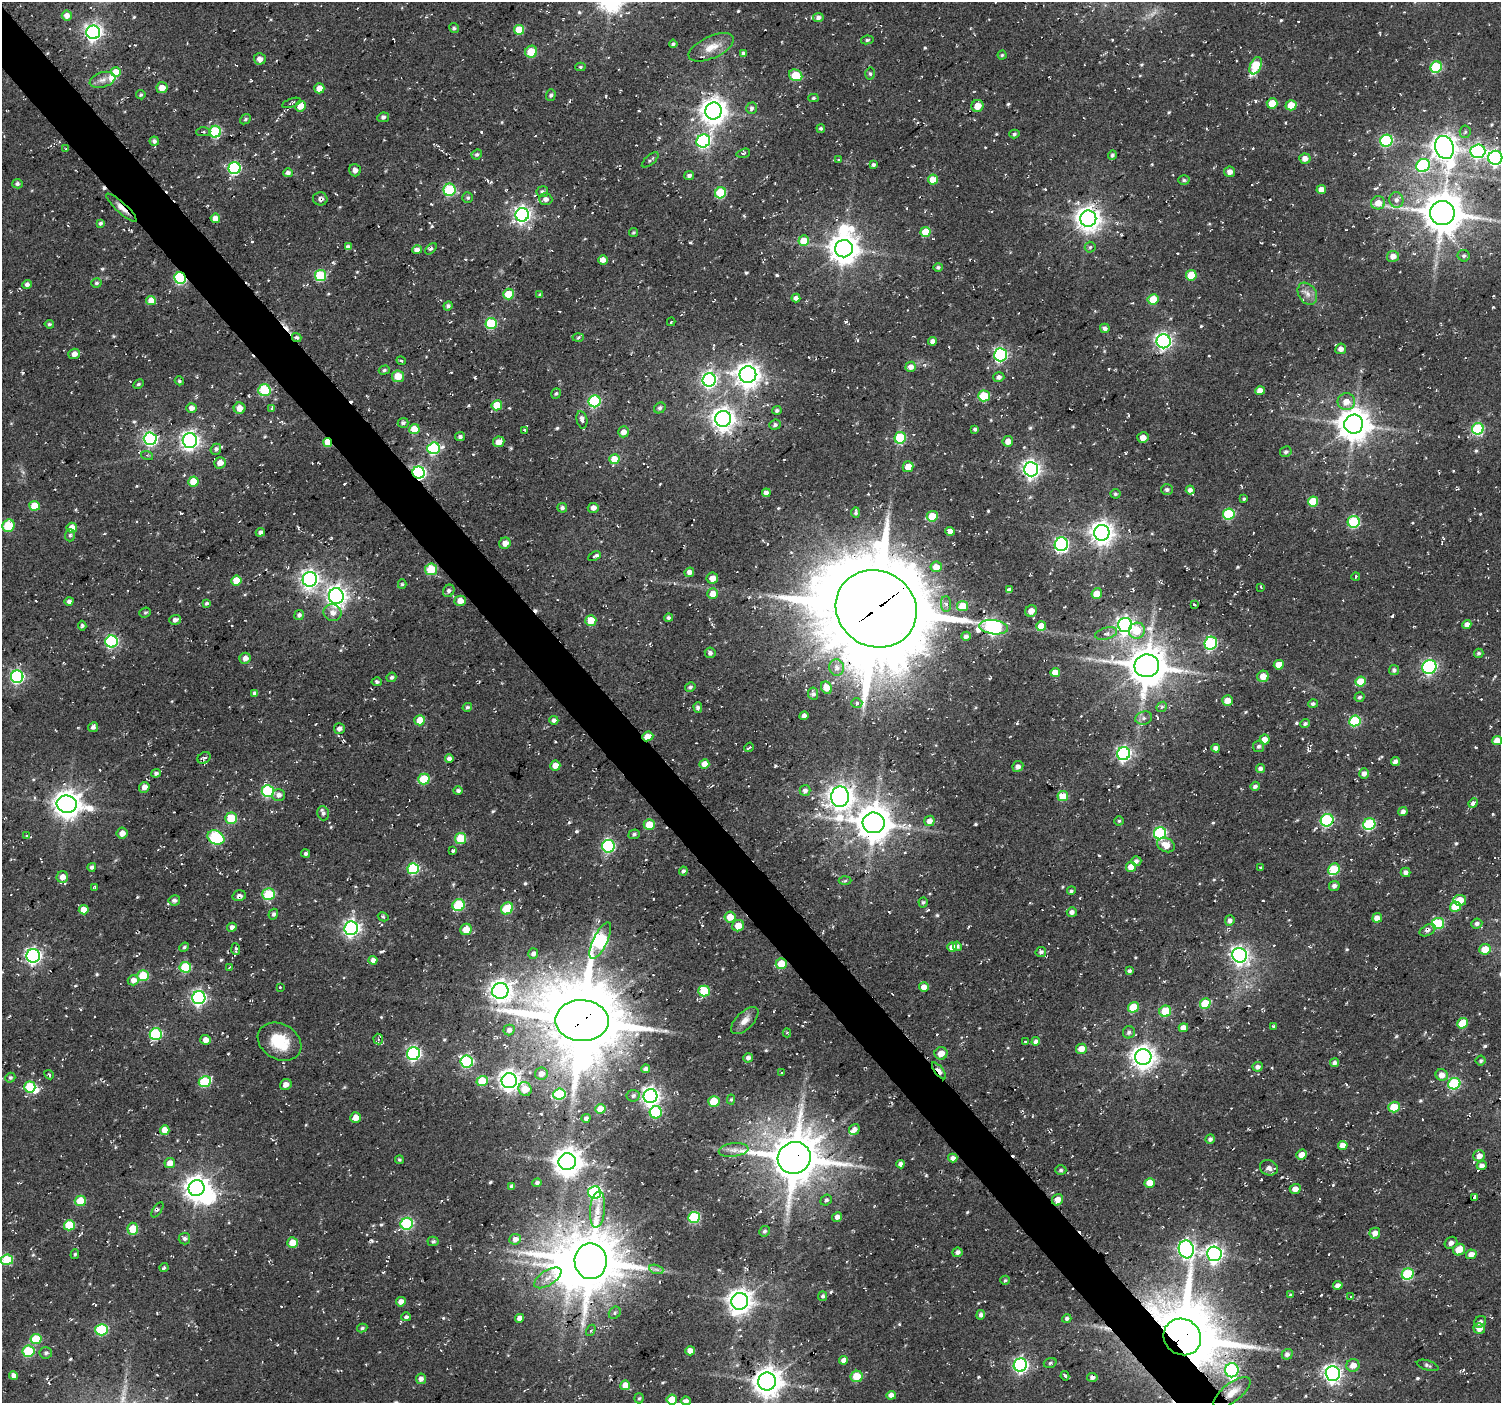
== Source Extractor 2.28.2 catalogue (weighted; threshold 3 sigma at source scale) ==
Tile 11 of 4 x 4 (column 3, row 3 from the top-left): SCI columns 3007-4505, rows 1622-3022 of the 6026 x 5979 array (HDU 1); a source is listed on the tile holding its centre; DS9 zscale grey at full resolution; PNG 1503 x 1405 px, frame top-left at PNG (2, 2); each listed source drawn as its Kron ellipse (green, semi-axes under 4 px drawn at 4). Shown black and unused: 3% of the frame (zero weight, under 2 of 3 exposures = <1% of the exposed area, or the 3 px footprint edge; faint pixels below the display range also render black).
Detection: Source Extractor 2.28.2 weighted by HDU 2 'WHT'; one run over the whole footprint, this tile lists its part. Background 0.104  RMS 0.0092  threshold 0.0415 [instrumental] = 3 sigma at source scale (4.5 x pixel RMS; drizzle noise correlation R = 1.50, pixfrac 1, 0.0396/0.0396 arcsec/px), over >= 5 px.
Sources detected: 795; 3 too faint to see at this stretch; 9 inside a brighter object's white glare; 26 cosmic-ray / hot-pixel residue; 1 long thin detection or spike segment (spike, bleed or trail) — neither listed nor drawn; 3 inside a brighter listed object's ellipse — not listed separately; of the other 753, all 500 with FLUX_AUTO >= 1.38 (the completeness limit of this list) listed and drawn (253 fainter detections not listed), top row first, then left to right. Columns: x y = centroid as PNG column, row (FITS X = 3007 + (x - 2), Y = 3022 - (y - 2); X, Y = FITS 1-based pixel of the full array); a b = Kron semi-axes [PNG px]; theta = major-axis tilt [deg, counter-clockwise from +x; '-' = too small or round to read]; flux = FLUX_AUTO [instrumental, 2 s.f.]
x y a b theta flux
67 15 5 5 - 7.2
818 17 5 4 - 4
454 28 5 4 - 2.1
519 30 5 5 - 27
93 32 7 7 - 370
867 40 6 4 10 1.6
673 44 4 3 - 1.9
711 47 24 11 24 13
531 52 6 6 - 25
744 53 4 4 - 3.1
1002 55 4 4 - 1.5
260 59 6 6 - 5.7
1256 66 9 5 67 46
580 67 5 4 - 1.7
1436 67 6 5 - 65
116 72 5 5 - 19
870 74 6 5 - 1.8
796 75 7 5 -24 35
103 80 13 7 16 6
162 88 5 5 - 12
319 88 5 5 - 9.2
141 95 5 4 - 1.7
551 95 6 4 71 2.2
813 98 5 4 - 1.7
291 103 10 3 19 1.5
1272 103 5 5 - 17
1291 105 5 5 - 17
301 106 5 5 - 11
977 106 6 6 - 12
751 108 6 5 - 2.6
714 111 8 8 - 990
383 117 6 4 7 2.5
245 119 6 4 40 1.6
821 128 4 4 - 2.1
203 132 7 4 2 1.7
215 132 6 6 - 84
1465 132 6 5 - 1.8
1014 134 5 4 - 1.8
154 141 4 4 - 3.3
703 141 7 6 - 170
1386 141 6 6 - 98
1444 147 12 9 -74 940
66 149 3 3 - 1.5
1478 151 7 7 - 220
743 153 7 4 15 1.5
477 154 5 5 - 2.1
1112 155 5 4 - 2.3
1495 158 7 7 - 280
1305 159 5 5 - 5.8
650 160 10 4 40 2.1
839 160 4 3 - 2.4
873 165 4 4 - 2.2
1423 165 7 6 - 92
235 168 6 6 - 120
355 170 6 5 - 4.2
1230 172 5 5 - 5.3
288 173 5 4 - 3.9
689 176 5 4 - 3.2
933 180 5 5 - 22
1184 180 5 5 - 1.7
17 184 5 4 - 2
1321 189 5 4 - 7.5
449 190 6 6 - 79
542 192 6 5 - 2.3
720 193 6 5 - 63
468 198 5 5 - 1.7
320 199 7 6 - 2.6
546 199 6 6 - 4.7
1396 200 8 7 - 4
1378 203 7 6 - 9.4
121 208 20 5 -43 7.3
1442 213 12 12 - 2800
522 215 7 6 - 340
215 218 4 4 - 7.4
1088 219 8 8 - 880
100 223 4 4 - 2.4
633 232 4 4 - 1.4
925 232 5 5 - 21
804 241 5 5 - 22
348 247 4 4 - 4.6
1090 247 5 5 - 1.5
431 249 7 3 45 2.2
844 249 9 8 - 1300
417 250 5 4 - 5.2
1393 256 6 5 - 7.2
1464 256 6 5 - 2.3
603 260 5 4 - 6.1
938 267 4 4 - 1.9
320 275 5 5 - 71
1191 275 5 5 - 22
180 278 6 5 - 110
96 283 5 4 - 1.8
27 285 5 4 - 4
509 294 5 5 - 24
540 294 4 3 - 1.4
1307 294 12 9 -57 6.5
796 298 4 4 - 4.5
1153 299 5 5 - 23
151 300 5 4 - 12
448 306 4 4 - 2.6
671 322 4 3 - 1.9
491 323 5 5 - 72
49 324 4 4 - 1.7
1105 328 5 4 - 3.5
578 337 5 3 - 1.5
297 338 5 4 - 2.9
933 341 4 4 - 5.3
1164 341 7 7 - 300
1341 349 5 5 - 5.5
74 354 6 5 - 6.6
1000 355 6 6 - 190
401 361 5 3 - 2.1
911 367 5 5 - 6.6
384 370 5 4 - 2
748 375 8 8 - 880
398 376 6 6 - 18
999 377 5 5 - 3.3
709 380 7 6 - 270
179 381 4 4 - 1.7
138 384 6 4 27 1.5
264 390 6 6 - 63
1260 391 5 4 - 8.2
556 393 5 4 - 1.6
984 396 6 5 - 42
595 401 6 6 - 95
1346 402 9 8 - 11
497 405 5 5 - 25
191 408 5 5 - 5.8
240 408 6 5 - 9.6
272 408 4 3 - 2
660 408 6 5 - 2.3
777 410 4 4 - 2
723 419 8 8 - 720
582 420 9 5 -77 6
403 423 5 5 - 2.8
1354 424 9 9 - 1800
775 425 6 5 - 2.3
414 429 5 5 - 22
975 429 4 3 - 2.4
1478 429 6 5 - 96
525 430 4 2 - 1.6
623 432 5 5 - 6.6
460 437 5 4 - 3.2
1143 437 6 5 - 7.4
900 438 6 5 - 51
150 439 6 6 - 200
190 441 7 7 - 380
1008 441 5 5 - 7.3
328 442 5 4 - 26
499 442 6 5 - 9.2
434 448 6 5 - 110
216 449 5 5 - 3.3
1286 452 6 5 - 2.4
147 455 6 3 -17 1.4
614 459 5 5 - 21
220 463 6 5 - 7.3
908 467 5 5 - 13
1031 469 7 7 - 390
419 473 6 6 - 190
193 481 5 5 - 18
1167 490 6 5 - 2.3
1190 490 4 4 - 4.2
766 493 4 4 - 6.2
1115 494 5 5 - 1.8
1244 499 3 3 - 1.5
1313 501 5 5 - 32
34 506 5 5 - 27
562 508 5 4 - 2.6
593 508 5 5 - 4
856 513 5 4 - 2.4
1229 514 6 5 - 67
932 516 5 5 - 27
1354 522 6 6 - 80
8 526 6 6 - 40
72 528 5 5 - 9.8
950 531 5 4 - 9.2
260 532 5 4 - 3.1
1102 533 8 7 - 820
70 535 6 5 - 1.8
505 543 6 5 - 6.6
1061 544 7 6 - 180
595 556 7 3 24 5.7
936 567 5 5 - 12
431 569 6 6 - 40
689 572 5 4 - 5.3
1356 576 4 3 - 1.5
712 578 6 5 - 7.3
310 579 7 7 - 400
236 580 5 5 - 17
402 584 5 4 - 1.5
1261 587 3 3 - 2.1
1009 590 4 4 - 3.8
449 591 6 5 - 2.6
713 594 5 5 - 13
1097 594 5 5 - 14
336 596 8 7 - 560
69 601 4 4 - 3
460 601 6 5 - 8.4
207 603 4 3 - 1.7
946 604 8 5 -89 3.2
1195 604 3 2 - 1.4
963 606 5 5 - 26
876 609 41 38 -31 13000
1031 611 6 5 - 6
145 612 6 5 - 1.5
333 613 9 8 - 6.5
299 615 5 4 - 3.2
668 618 4 4 - 2.7
175 620 6 4 18 4.4
591 620 5 5 - 22
1125 625 7 7 - 330
1467 625 5 4 - 6.3
82 626 5 4 - 1.5
1041 626 5 5 - 14
993 627 14 7 -8 250
1137 631 8 7 - 20
1106 633 11 5 16 3.4
966 636 5 4 - 4.1
111 641 6 6 - 130
1211 643 6 6 - 120
710 653 5 5 - 3.3
1479 653 5 4 - 2
245 658 6 5 - 6.2
1279 665 5 4 - 11
1147 666 12 11 - 2900
1429 667 7 7 - 160
837 668 8 7 - 5.6
1394 670 5 5 - 3.2
1055 672 5 4 - 12
1263 676 6 5 - 12
17 677 6 6 - 180
391 677 5 4 - 2.2
377 682 5 4 - 2.5
1361 682 5 5 - 25
690 687 5 4 - 2.5
827 688 6 5 - 11
255 693 4 4 - 3.6
813 694 6 5 - 3.4
1359 697 5 4 - 2
1227 700 5 5 - 12
857 703 5 5 - 1.7
1313 704 5 4 - 2.6
467 707 5 4 - 1.8
698 707 5 4 - 3.1
1162 707 5 4 - 1.8
804 716 4 4 - 4.5
1144 718 8 6 15 3.3
420 720 5 5 - 19
554 720 4 4 - 3
1355 721 6 5 - 65
1305 723 5 4 - 2.6
93 727 5 4 - 3.6
339 729 5 5 - 3.9
648 736 6 4 23 9.7
1265 740 5 5 - 9.4
1497 741 5 4 - 10
1258 746 5 5 - 2.7
749 747 5 2 - 2.4
1216 748 4 4 - 7.3
1124 754 6 6 - 240
204 758 7 5 35 3.7
449 759 4 4 - 4.8
1395 762 4 4 - 4.1
704 764 5 4 - 12
555 766 5 5 - 9.3
1018 766 6 5 - 4.5
1260 768 4 4 - 3.5
156 773 4 4 - 2.5
1364 773 5 4 - 4.6
424 779 6 5 - 44
1255 786 5 4 - 3.1
144 787 5 5 - 5.9
805 790 5 5 - 4.1
268 791 6 6 - 97
458 791 5 4 - 2.4
279 795 6 6 - 4.3
1063 796 5 5 - 30
840 797 10 9 - 830
1473 803 5 4 - 5.5
67 804 10 8 -7 1200
1403 811 4 4 - 3.6
323 813 7 5 -73 2.8
231 818 6 5 - 33
1327 820 6 6 - 110
929 821 5 5 - 6.5
1119 821 4 4 - 1.4
874 823 11 10 - 2200
1369 824 6 5 - 98
649 825 5 5 - 21
122 833 6 5 - 5.6
1160 833 6 6 - 130
634 834 5 4 - 2.1
26 836 4 4 - 1.7
216 837 9 6 -26 81
461 838 6 5 - 36
1166 845 9 7 -27 11
608 846 6 6 - 130
453 851 4 3 - 1.9
306 853 4 4 - 2.4
1136 861 5 5 - 3.2
92 867 4 4 - 3
1131 867 5 5 - 10
1260 867 3 2 - 1.4
413 869 6 5 - 88
1334 869 6 5 - 47
683 871 4 4 - 2.6
1405 872 5 4 - 4.1
62 877 6 5 - 8.4
845 881 6 4 3 1.4
1334 886 5 5 - 3.3
95 887 4 3 - 1.6
1071 891 4 4 - 1.9
268 894 6 6 - 55
239 896 7 5 14 3.8
174 900 6 5 - 3.7
1460 900 6 5 - 17
923 902 5 4 - 1.8
459 905 6 6 - 53
1455 907 5 5 - 27
507 908 6 5 - 37
84 910 5 4 - 12
1072 912 5 5 - 4.5
273 914 5 4 - 2.4
383 917 5 4 - 1.4
730 917 6 5 - 13
1377 918 5 4 - 8.9
1230 920 5 4 - 3.4
1438 923 6 5 - 54
1477 923 5 5 - 3.1
738 926 6 5 - 13
232 927 5 4 - 4.1
351 928 7 6 - 320
466 929 6 5 - 14
1428 930 8 5 27 3.7
600 941 20 7 64 180
957 946 5 4 - 2.8
184 947 5 4 - 1.8
952 947 5 4 - 11
236 949 6 4 -86 4
1485 949 6 5 - 18
1041 952 5 5 - 3
533 954 5 5 - 3.9
1240 955 7 7 - 380
33 956 7 6 - 300
373 960 4 4 - 5.6
781 964 6 5 - 25
185 967 6 5 - 50
229 967 3 3 - 2.8
1129 971 4 3 - 2.7
143 976 6 5 - 39
133 980 5 5 - 7.4
280 987 3 3 - 1.6
924 987 5 4 - 7.3
500 991 8 8 - 670
704 991 5 5 - 38
199 998 6 6 - 230
1205 1003 5 5 - 38
1134 1007 6 5 - 28
1165 1011 6 5 - 36
745 1020 17 8 45 7.6
582 1021 27 20 -3 7100
1462 1023 5 5 - 23
1274 1027 4 4 - 1.6
1183 1028 5 4 - 8.3
509 1030 5 5 - 4.7
1129 1032 6 6 - 3.1
787 1033 4 4 - 1.4
156 1034 6 6 - 100
378 1039 5 5 - 1.9
206 1040 5 5 - 7.2
1036 1041 4 4 - 4.3
280 1042 23 17 -30 31
1025 1042 3 3 - 2.5
1081 1049 5 5 - 10
941 1053 6 6 - 9.7
413 1054 6 6 - 190
1143 1057 8 8 - 810
748 1058 5 4 - 4
1481 1061 5 5 - 1.5
467 1062 6 6 - 110
1335 1063 5 4 - 3.9
1258 1067 5 4 - 3.9
645 1069 4 4 - 3.4
939 1071 10 4 -52 15
782 1073 3 3 - 1.8
541 1074 6 6 - 8.2
49 1075 5 4 - 1.7
1442 1075 6 5 - 7.9
10 1078 5 4 - 1.8
482 1081 5 5 - 36
509 1081 7 7 - 620
205 1082 6 5 - 74
1454 1084 6 5 - 96
286 1085 6 5 - 4.7
30 1087 5 5 - 51
525 1089 7 6 - 15
559 1094 6 5 - 50
633 1096 6 5 - 2.5
650 1096 7 7 - 410
731 1100 5 4 - 1.4
714 1101 6 5 - 25
1394 1107 6 5 - 28
600 1109 5 5 - 17
656 1112 6 6 - 81
356 1118 5 5 - 10
586 1118 4 4 - 3.3
854 1129 6 5 - 4.5
165 1130 5 4 - 14
1210 1139 5 4 - 3
1343 1145 5 4 - 9
734 1150 15 6 7 6.2
1302 1155 5 5 - 9.1
1479 1156 6 5 - 7
794 1158 17 15 28 4000
953 1158 5 4 - 5.3
399 1160 4 4 - 1.4
567 1162 8 8 - 1300
170 1163 5 5 - 9.5
900 1164 4 4 - 4.5
1482 1165 5 4 - 4.3
1269 1168 9 7 -22 4.7
1061 1170 6 4 0 1.8
537 1183 5 4 - 2.3
1150 1183 5 5 - 16
512 1186 4 3 - 3.4
197 1188 8 7 - 870
1295 1189 5 5 - 7.3
595 1192 6 6 - 110
1474 1197 4 3 - 11
826 1200 6 5 - 2.5
1058 1200 6 5 - 8.9
80 1201 5 5 - 29
597 1209 18 7 84 8.7
157 1210 8 3 56 1.5
694 1217 6 5 - 75
837 1217 5 4 - 4.6
407 1224 6 6 - 99
69 1225 5 5 - 41
133 1229 6 5 - 28
764 1231 5 5 - 2.3
1375 1233 5 5 - 7.8
184 1239 6 6 - 2.4
515 1239 6 5 - 5.4
433 1241 5 4 - 2.1
292 1243 5 5 - 17
1451 1243 7 5 39 3.6
1186 1249 9 7 -73 310
1459 1250 6 5 - 14
957 1252 5 4 - 3.3
75 1254 5 4 - 1.5
1214 1254 7 7 - 370
1471 1254 5 4 - 7.1
7 1260 6 5 - 51
591 1261 18 16 -89 4500
164 1268 4 3 - 2.1
656 1269 7 4 -19 2.2
1408 1274 6 5 - 80
548 1278 15 7 33 8.1
1005 1280 4 4 - 1.5
1338 1285 4 4 - 6.3
1290 1295 4 3 - 1.5
823 1296 5 4 - 2.4
1351 1297 4 3 - 1.8
740 1301 8 8 - 890
401 1302 5 4 - 6
615 1313 6 5 - 2
981 1315 5 4 - 3.7
406 1317 5 4 - 2.4
519 1318 4 4 - 6.3
1067 1319 5 4 - 2.5
1480 1322 6 5 - 3.1
362 1328 5 3 - 1.5
1479 1328 6 5 - 7.1
102 1330 6 5 - 75
591 1330 6 4 56 1.4
1182 1337 19 17 -37 6800
36 1339 5 5 - 34
28 1351 6 5 - 57
690 1351 5 4 - 11
46 1353 6 5 - 2.2
1287 1354 5 5 - 3.9
844 1360 4 4 - 6.2
1050 1363 6 5 - 1.6
1020 1365 7 6 - 240
1353 1365 6 6 - 7.7
1428 1365 11 5 -17 2.4
1232 1370 7 6 - 130
1333 1374 7 7 - 400
13 1376 4 4 - 4.7
857 1376 6 5 - 22
1065 1376 5 3 - 1.4
1092 1377 5 4 - 2.8
421 1379 5 5 - 4.9
767 1382 9 9 - 1300
625 1385 5 4 - 11
1232 1392 22 9 38 12
891 1395 5 4 - 5.9
639 1398 5 4 - 1.4
672 1400 5 5 - 17
686 1401 5 4 - 2.8
Overlapping masked pixels (flux is a lower limit): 14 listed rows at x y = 121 208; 180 278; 297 338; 328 442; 419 473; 876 609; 648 736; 781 964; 582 1021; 939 1071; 794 1158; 1058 1200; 1182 1337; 1232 1370
Isophote crosses this tile's border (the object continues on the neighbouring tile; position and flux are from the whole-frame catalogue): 4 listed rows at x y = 1495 158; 7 1260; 672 1400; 686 1401